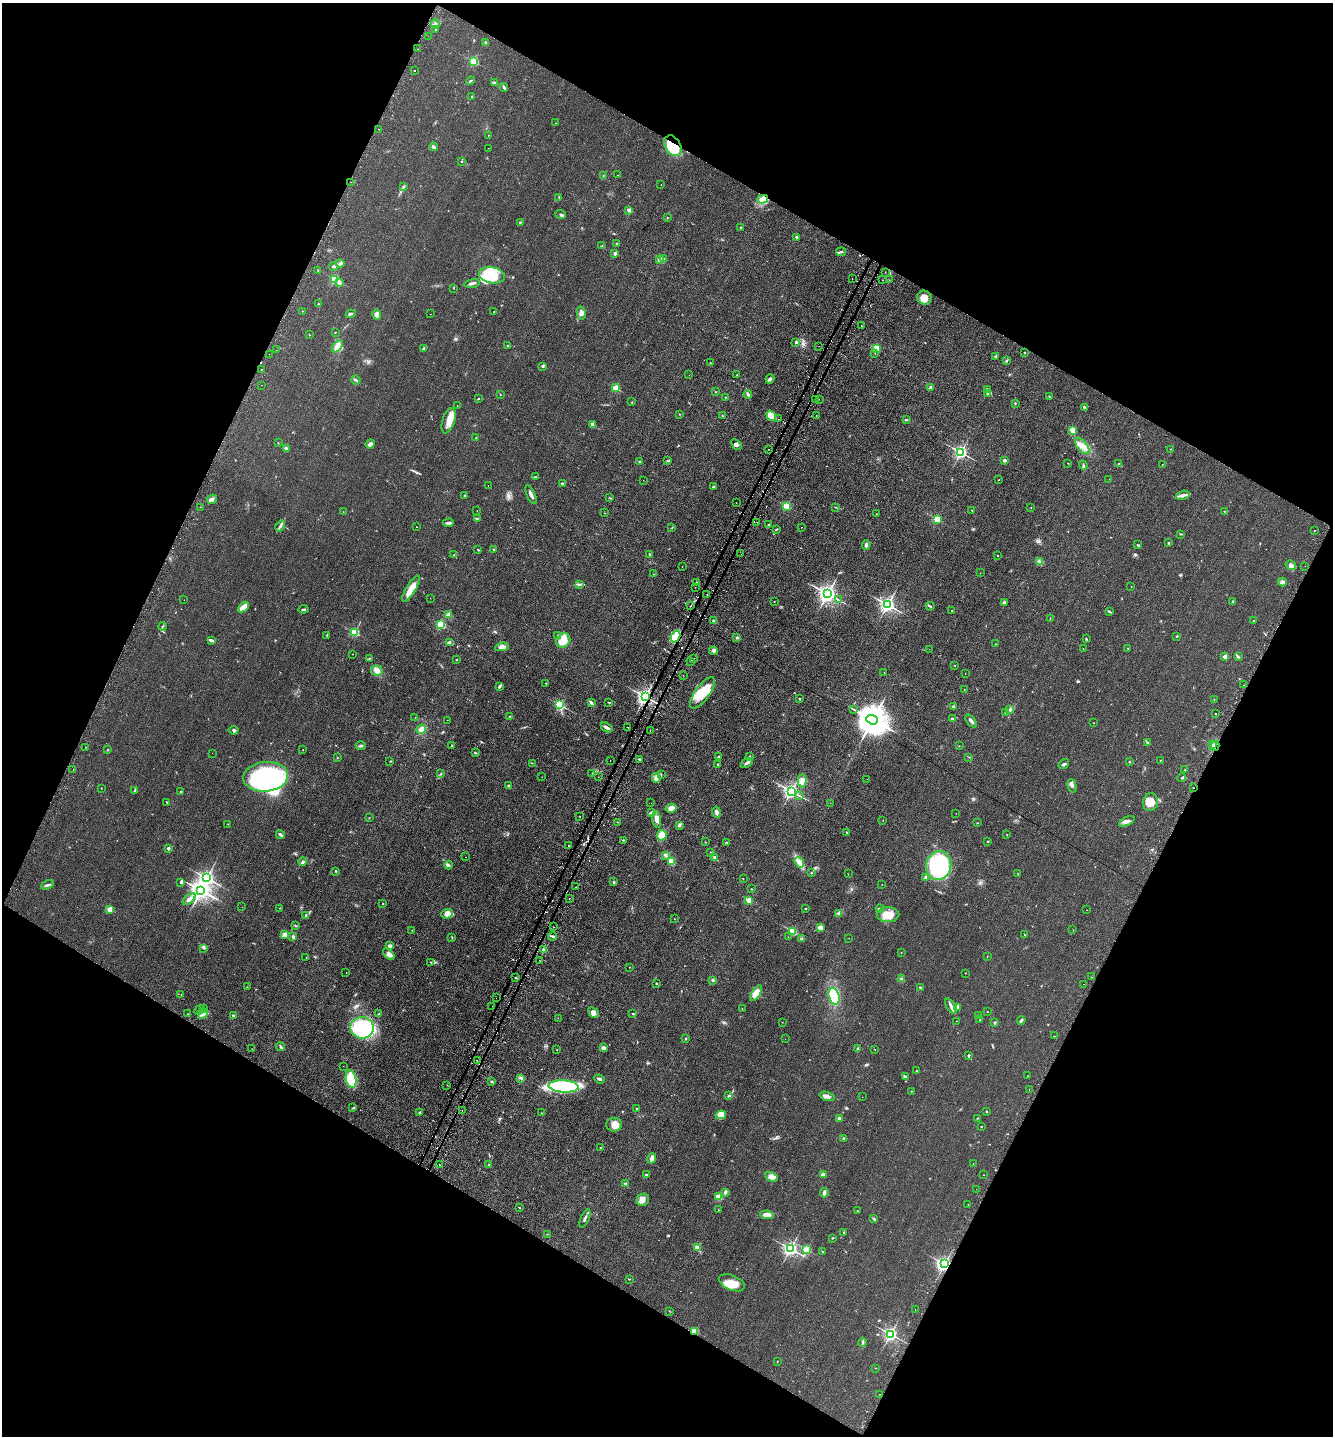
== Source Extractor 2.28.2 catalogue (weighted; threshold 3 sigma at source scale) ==
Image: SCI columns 318-5639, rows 19-5754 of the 5819 x 5771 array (HDU 1 of 3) = the unmasked area's bounding box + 8 px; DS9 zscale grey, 4 x 4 block average (1 PNG px = mean of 4 x 4 image px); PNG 1335 x 1438 px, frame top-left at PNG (2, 3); each listed source drawn as its Kron ellipse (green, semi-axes under 4 px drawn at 4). Shown black and unused: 46% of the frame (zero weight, under 2 of 3 exposures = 2% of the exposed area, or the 3 px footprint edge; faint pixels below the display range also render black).
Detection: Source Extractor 2.28.2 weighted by HDU 2 'WHT'. Background 0.0324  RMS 0.0069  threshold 0.0311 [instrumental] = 3 sigma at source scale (4.5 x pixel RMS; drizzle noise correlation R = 1.50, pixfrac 1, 0.05/0.05 arcsec/px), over >= 5 px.
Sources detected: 607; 1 too faint to see at this stretch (4 x 4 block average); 5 inside a brighter object's white glare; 55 cosmic-ray / hot-pixel residue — neither listed nor drawn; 9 coinciding with a brighter row at this scale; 17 inside a brighter listed object's ellipse — not listed separately; of the other 520, all 500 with FLUX_AUTO >= 0.696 (the completeness limit of this list) listed and drawn (20 fainter detections not listed), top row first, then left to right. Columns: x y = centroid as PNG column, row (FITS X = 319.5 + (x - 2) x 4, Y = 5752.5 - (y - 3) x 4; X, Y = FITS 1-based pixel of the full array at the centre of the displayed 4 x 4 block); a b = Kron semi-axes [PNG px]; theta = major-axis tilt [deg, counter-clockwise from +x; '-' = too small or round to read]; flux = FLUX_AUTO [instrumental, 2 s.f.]
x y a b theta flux
435 24 4 3 - 8.7
436 30 2 2 - 2
428 36 2 2 - 1.5
485 42 3 2 - 3.8
418 49 2 2 - 3.7
473 61 2 2 - 350
415 71 2 2 - 4.6
470 81 4 2 - 4.2
494 83 4 3 - 8.5
504 87 4 2 - 6.9
472 97 2 2 - 5.4
556 123 2 2 - 0.99
379 129 2 2 - 2.1
488 135 2 2 - 1.5
673 146 11 7 -59 170
433 147 4 3 - 7.8
488 148 2 2 - 0.99
461 161 2 2 - 2.4
617 175 2 2 - 2.6
603 176 2 2 - 1.6
351 182 2 2 - 6.4
661 185 2 2 - 4.3
404 187 3 2 - 2.8
559 197 3 2 - 2.1
763 199 5 4 - 17
629 210 2 2 - 29
561 215 5 2 - 7.7
667 217 2 2 - 2
520 222 3 2 - 3
741 227 2 2 - 1.4
796 237 2 2 - 23
616 244 2 2 - 2.8
602 246 3 2 - 3
841 252 5 2 - 6.8
615 254 2 2 - 41
663 259 4 2 - 4.4
660 260 2 2 - 70
340 263 4 3 - 7.5
333 267 4 2 - 6.4
318 270 2 2 - 1.7
885 272 2 2 - 1.2
492 275 13 8 -11 86
852 278 2 2 - 1.7
334 279 2 2 - 350
883 280 2 2 - 1.9
889 280 2 2 - 1.3
339 283 2 2 - 25
472 283 8 2 13 10
454 288 2 2 - 1.3
924 298 7 7 - 37
318 304 2 2 - 2.1
302 311 2 2 - 4.5
494 311 2 2 - 1.3
581 313 6 3 -76 13
351 314 5 2 - 5.7
377 314 5 4 - 20
430 314 2 2 - 1.2
861 326 2 2 - 1
335 332 2 2 - 1
309 335 2 2 - 4.5
796 342 2 2 - 17
338 346 7 3 52 35
507 346 2 2 - 8.1
819 346 2 2 - 1.3
423 348 4 2 - 4.5
876 348 2 2 - 210
276 350 2 2 - 2.6
1025 352 2 2 - 3
875 353 2 2 - 7
269 354 2 2 - 0.79
996 356 2 2 - 1.6
1006 361 2 2 - 2.7
710 363 2 2 - 4
542 366 2 2 - 2.2
261 370 2 2 - 2.2
689 375 2 2 - 0.82
737 375 2 2 - 1.1
770 379 5 3 - 8
356 380 5 2 - 5.5
262 385 2 2 - 0.86
616 388 2 2 - 190
930 388 3 2 - 5.8
988 389 3 2 - 5.6
715 392 2 2 - 1.3
988 393 4 2 - 8.2
748 394 4 3 - 8.7
500 395 2 2 - 1.1
725 397 2 2 - 4.6
1049 397 4 2 - 3.4
478 399 2 2 - 2.8
819 399 2 2 - 1.1
816 400 2 2 - 11
632 402 2 2 - 1.6
1015 403 2 2 - 7.8
457 406 2 2 - 2.7
1084 407 3 2 - 5.8
679 414 2 2 - 1.2
816 415 2 2 - 3
722 416 2 2 - 2
771 416 5 3 - 100
778 419 2 2 - 3.5
906 420 2 2 - 3.7
449 421 13 6 72 47
592 424 2 2 - 55
1073 430 2 2 - 160
476 437 2 2 - 2
278 443 2 2 - 1.1
370 444 5 4 - 17
736 444 6 3 -44 9.3
1082 446 10 5 -52 29
286 448 4 2 - 5.5
768 449 2 2 - 12
1170 449 2 2 - 1.1
961 452 2 2 - 1000
640 461 3 2 - 3.6
668 461 3 2 - 4.2
1004 461 2 2 - 31
1068 463 2 2 - 1.5
1119 464 2 2 - 3.4
1083 465 4 2 - 4
1162 465 2 2 - 1.5
536 477 4 2 - 3.7
1109 479 2 2 - 0.91
643 480 2 2 - 1.6
999 480 2 2 - 1.9
562 483 2 2 - 17
488 485 2 2 - 0.84
713 487 4 2 - 3.1
465 495 2 2 - 3.3
531 495 10 2 -67 18
1183 495 7 3 15 14
610 498 4 2 - 2.7
212 499 5 4 - 11
736 503 2 2 - 1.7
787 506 2 2 - 270
201 507 2 2 - 0.7
835 507 2 2 - 1.4
1031 507 2 2 - 1.1
972 510 2 2 - 3.9
477 511 2 2 - 0.86
1224 511 2 2 - 1.4
343 512 2 2 - 1.5
605 513 2 2 - 1.5
877 514 2 2 - 0.85
477 518 2 2 - 1.7
937 519 2 2 - 290
757 522 2 2 - 1.4
448 523 6 2 2 9
769 525 2 2 - 14
280 526 6 2 56 7
417 527 2 2 - 2.1
801 527 2 2 - 3.6
672 528 2 2 - 1.7
776 529 2 2 - 2.4
1314 531 2 2 - 1.2
1181 534 3 2 - 3.5
1169 543 2 2 - 11
866 545 5 3 - 8.8
1137 545 2 2 - 1.4
478 550 3 2 - 3
494 550 2 2 - 10
649 554 2 2 - 2.5
741 554 2 2 - 5.2
453 555 2 2 - 1.2
998 555 2 2 - 2.7
1039 561 3 2 - 2.8
1291 565 5 2 - 8.9
682 566 2 2 - 0.99
1305 566 2 2 - 2.3
980 573 2 2 - 1
653 574 2 2 - 1.4
697 582 2 2 - 2.4
1282 582 4 3 - 8.2
579 584 2 2 - 1.6
1131 586 2 2 - 0.87
695 587 2 2 - 1.1
411 589 15 5 59 57
707 594 2 2 - 0.71
828 594 3 2 - 2600
430 598 2 2 - 1.1
184 600 2 2 - 1.8
838 600 3 2 - 4
774 601 2 2 - 2.6
1233 602 2 2 - 31
1004 603 4 3 - 11
888 605 2 2 - 1600
691 606 2 2 - 3.2
930 606 4 2 - 3.7
243 607 6 3 43 49
304 609 5 2 - 5.7
952 610 2 2 - 3.6
1109 612 4 2 - 3.4
449 615 2 2 - 120
1050 618 2 2 - 0.9
713 621 3 2 - 5.4
1253 621 2 2 - 1.6
441 625 2 2 - 360
162 626 4 2 - 2.7
354 632 2 2 - 350
327 635 3 2 - 2.6
557 635 3 2 - 2.3
1177 636 2 2 - 10
675 637 6 4 61 150
737 637 3 2 - 5.8
1086 639 3 2 - 3.1
211 640 3 2 - 17
563 640 8 6 50 37
449 643 4 4 - 8.4
995 644 2 2 - 2.9
502 647 7 3 11 20
1128 648 2 2 - 1.2
929 649 2 2 - 0.7
1083 649 2 2 - 2.7
714 651 4 3 - 7.5
352 654 2 2 - 1.5
1225 656 2 2 - 78
1238 657 3 2 - 5.2
369 658 2 2 - 3.5
694 658 2 2 - 1.7
457 660 2 2 - 3.8
691 662 2 2 - 3.5
955 666 2 2 - 4.4
377 670 6 5 - 19
884 673 2 2 - 17
965 673 2 2 - 1.7
683 675 2 2 - 1.7
546 683 2 2 - 2.1
1243 685 2 2 - 1.8
499 686 4 3 - 6.4
964 689 2 2 - 1
702 693 19 7 54 87
645 697 2 2 - 1900
800 699 2 2 - 12
1214 699 2 2 - 1.6
608 702 3 2 - 2.5
591 703 4 2 - 10
560 705 2 2 - 500
953 707 3 2 - 4.3
853 709 3 2 - 2.6
1010 710 3 2 - 4.2
1005 713 2 2 - 3.2
1216 714 2 2 - 1.5
510 716 3 2 - 3.5
415 717 2 2 - 0.77
952 719 3 2 - 6.7
447 720 2 2 - 1.2
872 720 6 4 -21 10000
971 721 7 2 -51 12
1094 723 2 2 - 0.91
607 727 6 3 -32 11
628 727 2 2 - 1.6
421 729 5 4 - 22
234 730 5 3 - 7.1
650 730 2 2 - 1.8
1147 742 2 2 - 2.2
1213 744 2 2 - 4.1
361 746 5 2 - 6.2
452 746 2 2 - 2.5
959 746 2 2 - 1.1
1215 746 5 2 - 29
86 747 2 2 - 1.5
108 750 2 2 - 2.1
303 750 2 2 - 0.96
212 753 2 2 - 1.5
475 753 3 2 - 3.7
719 756 2 2 - 2.4
750 756 2 2 - 1.6
969 757 2 2 - 1.6
337 758 2 2 - 1.4
639 759 2 2 - 12
610 760 2 2 - 0.92
1160 760 2 2 - 2.5
390 761 2 2 - 1.6
1130 761 3 2 - 2.6
532 763 2 2 - 1.2
747 763 6 2 36 10
718 764 2 2 - 2.9
1064 764 6 2 39 6.1
73 770 2 2 - 1.5
1185 770 2 2 - 2.6
592 773 2 2 - 1.4
441 774 3 2 - 2.5
661 775 2 2 - 1.7
266 777 22 15 5 910
542 777 2 2 - 1.3
598 777 2 2 - 0.95
656 778 5 4 - 11
1182 778 4 2 - 3.7
867 779 2 2 - 3.4
802 781 6 4 88 23
508 785 2 2 - 3.7
1072 786 7 3 -75 11
101 788 2 2 - 1.4
1193 788 2 2 - 5.3
135 790 2 2 - 2.6
791 791 2 2 - 1500
181 792 2 2 - 11
799 795 2 2 - 1.3
166 802 3 2 - 2.5
1150 802 9 7 77 43
651 803 2 2 - 3.1
830 803 2 2 - 0.76
671 808 5 4 - 28
652 812 2 2 - 2
717 812 6 3 -78 11
956 813 2 2 - 1.3
580 816 2 2 - 1.7
369 818 2 2 - 1.1
657 819 8 4 -81 23
883 820 2 2 - 1
1127 821 8 4 25 15
617 822 3 2 - 1.6
977 823 2 2 - 1.6
228 824 2 2 - 1.1
679 825 3 2 - 4.4
847 833 3 2 - 4.3
280 834 4 2 - 8.7
662 835 5 4 - 49
1007 835 2 2 - 1.4
623 840 2 2 - 2.9
988 841 2 2 - 11
705 842 2 2 - 1.5
726 843 2 2 - 4
568 846 2 2 - 16
168 848 2 2 - 28
711 852 3 2 - 1.4
665 855 3 2 - 4.4
466 857 2 2 - 5.6
714 857 2 2 - 29
671 861 3 3 - 52
303 862 4 3 - 8
799 862 5 3 - 21
449 865 4 3 - 6.6
939 865 14 12 74 430
336 871 2 2 - 11
811 873 2 2 - 2
848 874 2 2 - 1.2
1018 874 3 2 - 1.9
926 877 3 3 - 9.7
206 878 3 2 - 1500
743 879 2 2 - 2.9
181 882 2 2 - 23
614 882 2 2 - 15
47 885 6 2 26 7.9
882 885 2 2 - 1
576 887 2 2 - 7.1
752 889 2 2 - 1.8
201 890 3 3 - 3100
189 899 7 3 40 17
569 899 2 2 - 2.7
749 900 2 2 - 130
383 904 2 2 - 2.3
242 907 2 2 - 0.83
280 908 2 2 - 0.86
110 909 2 2 - 130
805 909 2 2 - 2.9
880 909 4 2 - 6.6
1087 910 2 2 - 1.6
838 913 2 2 - 2.8
447 914 6 5 - 28
888 915 11 7 0 56
306 916 3 2 - 3.8
675 919 2 2 - 1.3
296 926 3 2 - 3
553 927 2 2 - 2.8
820 928 2 2 - 140
412 930 2 2 - 1.5
1073 930 2 2 - 0.93
793 932 2 2 - 310
284 934 4 4 - 13
1024 934 2 2 - 1.4
552 936 4 2 - 5.3
293 937 3 2 - 8.4
452 937 2 2 - 1.8
788 937 2 2 - 1.8
802 938 2 2 - 11
849 938 2 2 - 1.5
390 946 3 3 - 12
204 948 2 2 - 3
544 950 3 3 - 11
901 952 2 2 - 1.2
389 954 7 3 -47 14
987 956 2 2 - 1.1
306 957 2 2 - 0.77
540 961 2 2 - 1.4
431 962 2 2 - 2.6
630 967 2 2 - 1.4
346 973 2 2 - 1.2
965 973 2 2 - 1.5
1091 977 2 2 - 1.8
515 978 2 2 - 2.6
901 979 2 2 - 3.4
713 980 2 2 - 25
656 983 2 2 - 3.1
1083 984 2 2 - 0.8
247 987 2 2 - 2
920 987 3 2 - 3.9
756 993 9 4 58 44
181 995 2 2 - 0.77
834 996 8 5 -73 110
496 998 2 2 - 2
492 1006 2 2 - 1.1
951 1006 8 2 -56 12
958 1007 4 2 - 9.1
204 1008 3 2 - 3.1
742 1009 2 2 - 1.1
199 1010 5 2 - 5.6
987 1011 2 2 - 1
593 1013 6 4 -41 17
188 1014 2 2 - 0.99
203 1014 5 4 - 13
378 1014 2 2 - 1.9
633 1014 2 2 - 8.7
978 1015 2 2 - 1.3
233 1016 2 2 - 3.3
558 1018 2 2 - 0.89
979 1020 2 2 - 1.1
1021 1020 4 2 - 6.2
956 1021 2 2 - 1.6
782 1022 2 2 - 0.8
995 1023 2 2 - 20
362 1028 11 10 - 360
1055 1036 2 2 - 2.1
686 1038 2 2 - 2.8
785 1039 2 2 - 1.3
281 1047 4 2 - 5.6
603 1048 3 3 - 11
252 1049 2 2 - 1
857 1049 3 2 - 4.2
875 1049 2 2 - 5.9
557 1050 2 2 - 1.4
969 1055 2 2 - 4.3
477 1061 2 2 - 6.3
343 1066 2 2 - 2
917 1071 2 2 - 4.5
1027 1076 2 2 - 0.94
905 1077 4 3 - 7.2
521 1078 3 2 - 5.3
351 1079 9 5 -79 130
599 1079 5 2 - 10
491 1082 2 2 - 20
447 1085 2 2 - 1.2
564 1086 15 6 -4 380
1029 1090 2 2 - 2.7
911 1091 2 2 - 1.4
729 1096 4 2 - 3.7
827 1096 8 4 -15 15
862 1097 2 2 - 1
353 1108 3 2 - 3.9
636 1109 2 2 - 1.9
462 1111 2 2 - 27
986 1111 2 2 - 3.7
420 1112 3 2 - 4
542 1113 2 2 - 1.4
721 1115 5 3 - 15
977 1118 2 2 - 2
839 1119 2 2 - 48
614 1125 8 7 - 35
981 1127 2 2 - 4
844 1138 2 2 - 3.6
600 1148 2 2 - 1.3
652 1158 5 3 - 17
973 1164 2 2 - 1
440 1165 2 2 - 4.1
488 1165 2 2 - 1.9
823 1174 3 2 - 13
646 1175 3 2 - 2.8
984 1175 2 2 - 0.72
771 1177 7 4 -24 27
626 1184 2 2 - 33
976 1189 2 2 - 0.82
725 1192 4 3 - 5.7
824 1193 5 2 - 15
719 1197 2 2 - 160
643 1200 6 6 - 25
968 1205 2 2 - 2.1
519 1208 2 2 - 2.5
718 1210 2 2 - 1.5
857 1211 2 2 - 1.3
767 1215 7 3 -8 28
585 1219 10 2 67 11
874 1219 4 2 - 4.7
844 1233 3 2 - 4.3
547 1234 2 2 - 1.8
833 1238 3 2 - 2.4
697 1248 2 2 - 77
790 1249 2 2 - 1300
807 1250 2 2 - 310
822 1252 3 2 - 2.3
944 1264 3 2 - 1200
629 1279 2 2 - 1.5
732 1283 14 7 -23 60
915 1310 2 2 - 2.9
669 1311 2 2 - 1.1
695 1331 2 2 - 210
890 1334 2 2 - 1200
862 1342 4 2 - 5.9
777 1362 2 2 - 1.8
875 1368 2 2 - 1.4
880 1394 2 2 - 4.9
Overlapping masked pixels (flux is a lower limit): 7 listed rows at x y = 673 146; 675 637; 645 697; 1215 746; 1193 788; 944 1264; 695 1331
Diffuse or blended objects may show on this block-average render without a row.